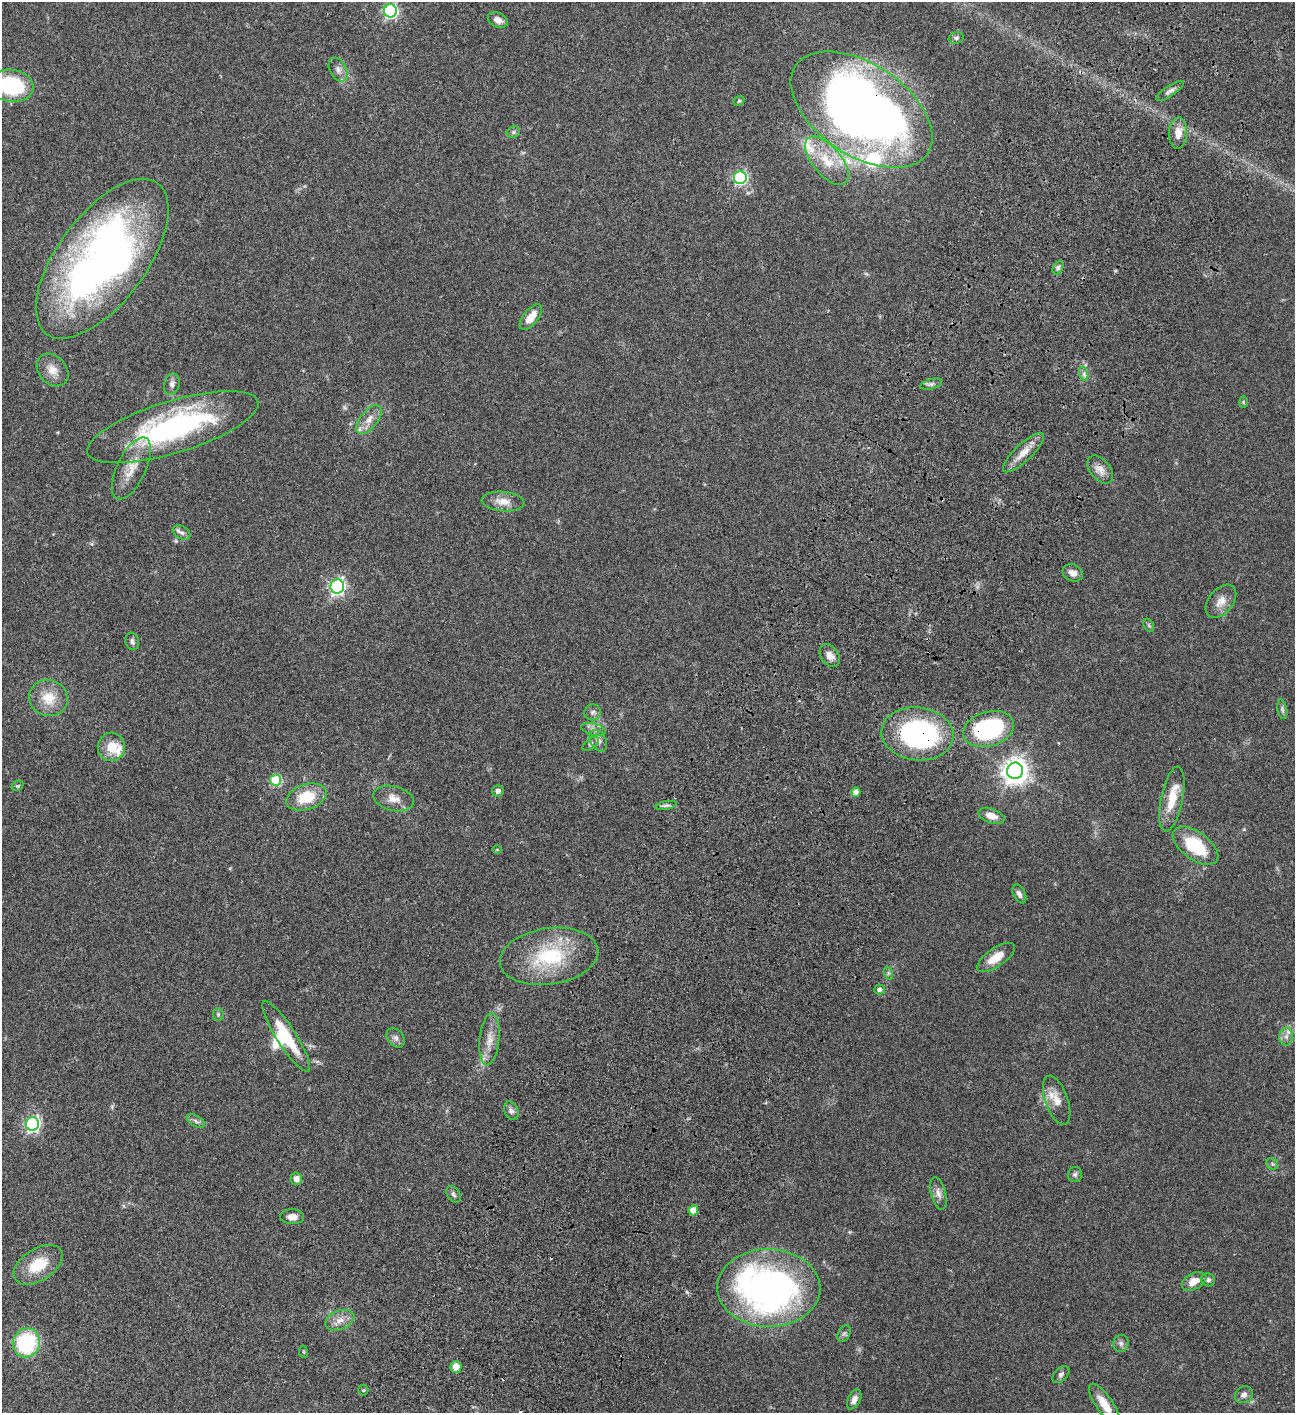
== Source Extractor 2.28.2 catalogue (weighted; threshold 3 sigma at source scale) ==
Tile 10 of 4 x 4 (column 2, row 3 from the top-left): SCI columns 1798-3090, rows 1614-3024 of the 6053 x 6052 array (HDU 1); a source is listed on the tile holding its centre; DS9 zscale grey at full resolution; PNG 1297 x 1415 px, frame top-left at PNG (2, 2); each listed source drawn as its Kron ellipse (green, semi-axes under 4 px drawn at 4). Shown black and unused: <1% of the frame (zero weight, under 3 of 4 exposures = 13% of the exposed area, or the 3 px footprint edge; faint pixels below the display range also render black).
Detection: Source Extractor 2.28.2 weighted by HDU 2 'WHT'; one run over the whole footprint, this tile lists its part. Background 0.0647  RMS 0.0059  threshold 0.0264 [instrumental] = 3 sigma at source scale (4.5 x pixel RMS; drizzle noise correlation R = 1.50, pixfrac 1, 0.05/0.05 arcsec/px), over >= 5 px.
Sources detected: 97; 2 inside a brighter object's white glare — neither listed nor drawn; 5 inside a brighter listed object's ellipse — not listed separately; the other 90 listed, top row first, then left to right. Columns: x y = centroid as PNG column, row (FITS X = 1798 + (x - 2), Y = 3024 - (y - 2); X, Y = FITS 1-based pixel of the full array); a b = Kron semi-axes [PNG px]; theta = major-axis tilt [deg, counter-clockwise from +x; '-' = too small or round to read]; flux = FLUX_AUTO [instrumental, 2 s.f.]
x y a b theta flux
390 11 6 6 - 110
498 20 10 7 -25 3.3
956 38 8 5 21 1.4
338 70 13 8 -60 3.3
11 86 22 16 -8 42
1170 91 16 5 34 2.2
739 101 6 4 42 0.74
861 110 79 46 -34 480
513 132 7 5 23 1.2
1178 133 16 9 88 6.4
827 161 29 14 -49 16
740 178 6 6 - 95
102 259 94 44 54 310
1058 268 7 5 62 1.1
531 317 15 7 51 7.3
53 370 18 14 -48 6.5
1084 374 7 4 -72 1.3
172 384 11 7 75 2.6
931 384 11 5 14 1.6
1243 402 6 4 -88 0.6
369 419 17 8 52 5.4
173 427 89 26 17 110
1023 453 27 8 43 7.2
131 468 33 14 64 12
1100 469 16 10 -51 4.4
503 501 21 9 -5 6.5
181 533 9 6 -30 1.9
1073 573 10 8 -23 3.6
337 586 7 6 - 160
1221 601 19 12 50 5.8
1149 625 7 5 -59 0.85
132 641 9 6 -70 1.8
830 656 13 8 -55 3.8
48 698 19 18 - 12
1282 709 10 4 -78 1.3
592 712 8 8 - 1.9
593 729 12 6 -15 2.5
989 729 26 17 17 76
918 734 36 26 -6 96
598 741 11 8 -61 2.8
591 744 10 5 38 1.1
111 747 14 13 - 11
1015 771 8 8 - 570
276 780 5 5 - 36
17 786 6 4 33 0.69
498 791 6 5 - 2
856 792 5 4 - 4.1
306 797 21 12 18 18
393 799 20 12 -14 6.3
1172 799 33 11 78 13
666 805 10 4 11 1.4
991 816 13 7 -19 4.9
1196 846 26 13 -36 25
497 850 5 3 - 0.46
1019 894 10 6 -62 2.2
549 956 49 28 9 41
996 958 22 9 34 9
888 973 7 4 -72 0.99
879 990 5 5 - 1.7
218 1014 6 5 - 0.91
286 1036 41 9 -57 23
1286 1036 9 7 88 2.6
396 1038 11 7 -49 2.2
489 1039 26 10 84 7.2
1057 1100 26 11 -70 7.1
511 1111 10 7 -67 2.1
196 1121 10 5 -31 1.5
32 1124 7 6 - 130
1272 1164 6 5 - 0.97
1075 1174 7 7 - 1.5
296 1179 6 6 - 3.3
938 1193 17 7 -76 3.3
453 1194 9 6 -58 1.5
693 1210 5 4 - 7.4
292 1217 12 7 -2 3.9
38 1265 27 16 33 17
1208 1280 7 6 - 1.5
1194 1281 13 8 27 6.4
769 1288 51 39 -1 230
340 1320 15 9 21 5
844 1333 9 5 62 1.4
26 1343 15 13 70 44
1121 1343 8 7 - 1.9
303 1352 6 3 -81 0.61
456 1367 6 5 - 5.3
1061 1374 10 6 46 1.6
363 1390 5 5 - 0.64
1244 1395 9 8 - 2.5
854 1399 10 6 65 3
1104 1404 24 8 -55 10
Overlapping masked pixels (flux is a lower limit): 4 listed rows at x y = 861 110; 989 729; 918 734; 769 1288
Isophote crosses this tile's border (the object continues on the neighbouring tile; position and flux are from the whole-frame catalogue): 3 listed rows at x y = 11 86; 102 259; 1104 1404